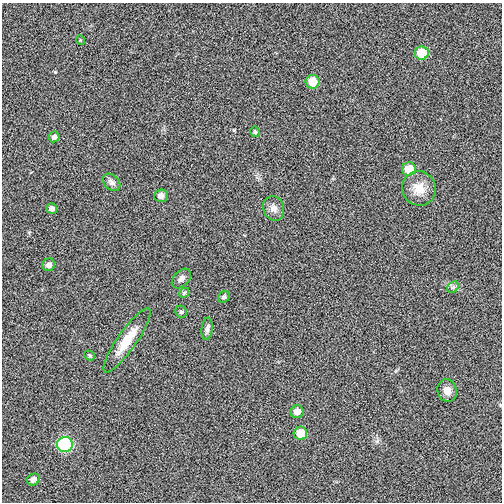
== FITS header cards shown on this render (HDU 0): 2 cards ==
NAXIS1  =                  500
NAXIS2  =                  500

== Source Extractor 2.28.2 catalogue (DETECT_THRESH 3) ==
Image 500 x 500 px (HDU 0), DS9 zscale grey, 1 PNG px = 1 image px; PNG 504 x 504 px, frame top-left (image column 1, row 500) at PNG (2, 3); each listed source drawn as its Kron ellipse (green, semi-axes under 4 px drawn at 4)
Background -0.00157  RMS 0.24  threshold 0.723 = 3 sigma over >= 5 px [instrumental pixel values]
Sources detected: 25; all 25 listed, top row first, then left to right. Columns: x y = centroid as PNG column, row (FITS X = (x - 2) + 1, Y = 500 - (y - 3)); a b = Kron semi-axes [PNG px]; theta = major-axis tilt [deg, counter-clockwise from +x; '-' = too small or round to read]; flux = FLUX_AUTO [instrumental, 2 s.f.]
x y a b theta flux
80 40 5 3 - 13
422 53 7 6 - 390
312 82 7 7 - 300
255 132 5 4 - 29
54 137 5 5 - 45
409 169 7 6 - 290
112 182 10 7 -42 57
419 188 17 17 - 260
161 196 7 6 - 88
274 208 13 10 -71 110
52 209 5 5 - 58
49 265 6 6 - 78
181 278 11 7 47 74
453 287 6 5 - 35
184 293 5 4 - 22
224 297 6 5 - 39
181 312 6 5 - 29
207 329 11 5 84 53
127 340 39 9 55 390
89 356 6 4 -36 24
447 391 11 9 -73 110
297 412 6 6 - 130
300 433 7 6 - 280
65 444 8 7 - 1600
33 479 6 6 - 88